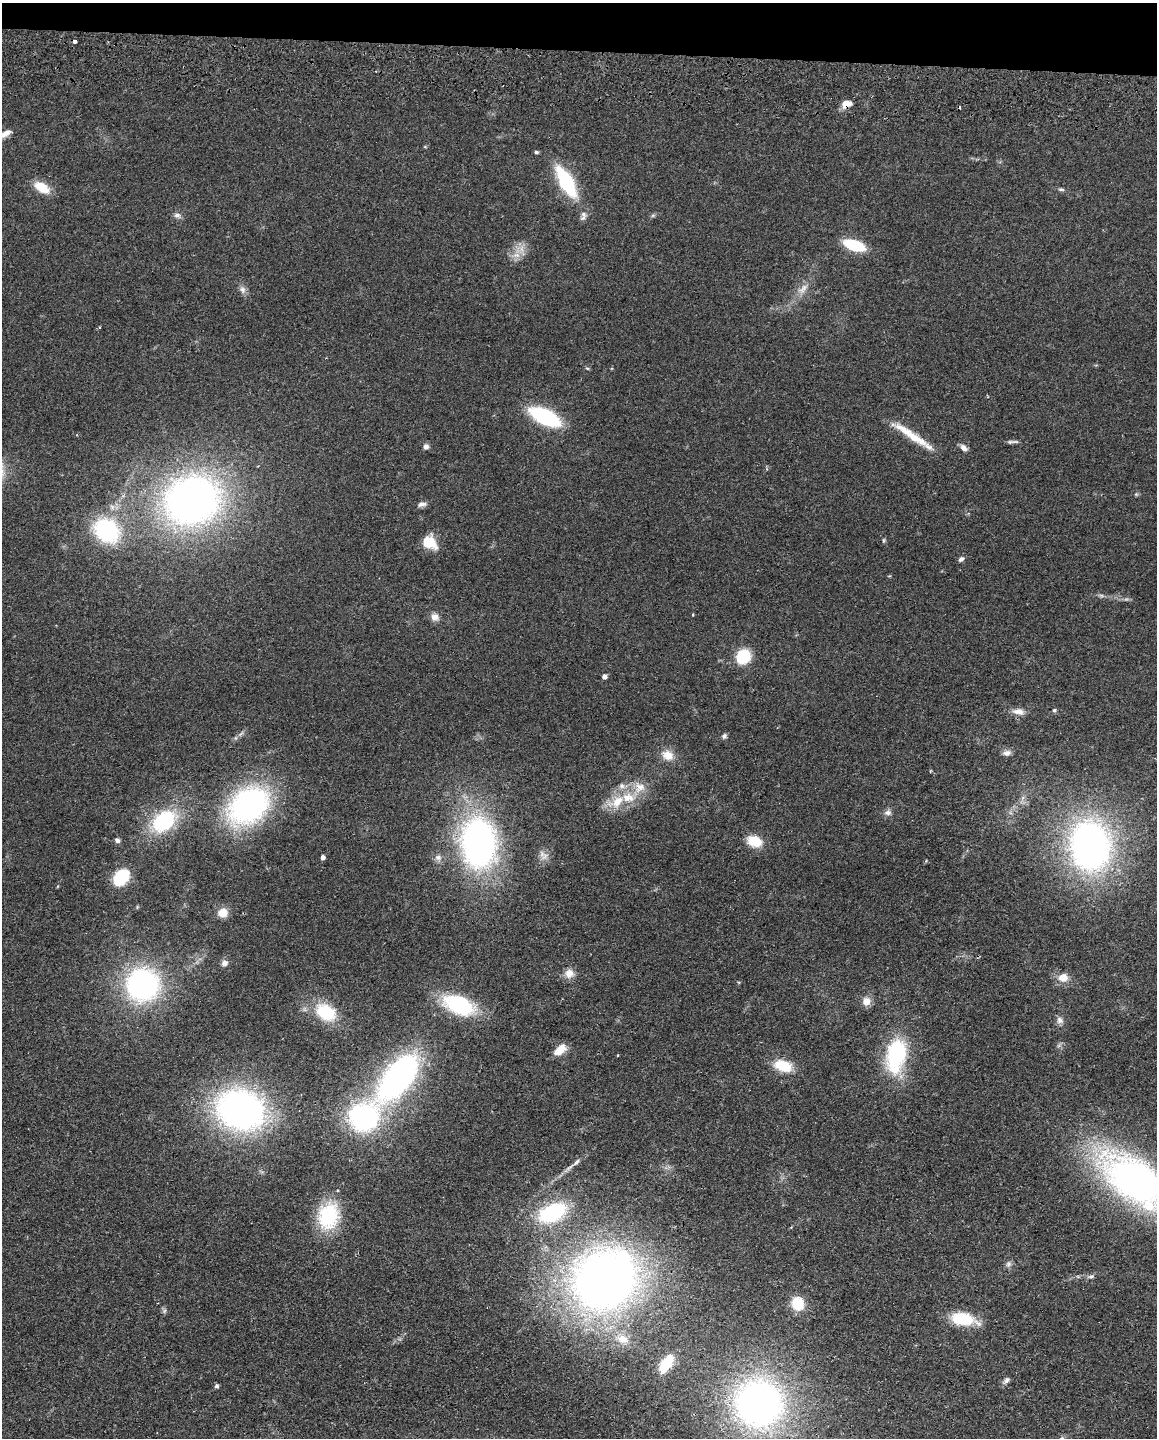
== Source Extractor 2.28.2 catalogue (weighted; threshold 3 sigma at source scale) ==
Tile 2 of 4 x 3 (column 2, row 1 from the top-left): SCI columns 1163-2317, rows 3039-4474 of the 4634 x 4751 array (HDU 1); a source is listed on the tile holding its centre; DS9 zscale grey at full resolution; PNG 1159 x 1440 px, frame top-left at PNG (2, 3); no overlay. Shown black and unused: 3% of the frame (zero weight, under 2 of 3 exposures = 3% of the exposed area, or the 3 px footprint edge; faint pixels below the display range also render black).
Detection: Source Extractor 2.28.2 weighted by HDU 2 'WHT'; one run over the whole footprint, this tile lists its part. Background 0.122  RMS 0.0096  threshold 0.0434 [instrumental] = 3 sigma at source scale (4.5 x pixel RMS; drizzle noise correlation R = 1.50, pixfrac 1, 0.05/0.05 arcsec/px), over >= 5 px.
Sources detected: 87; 1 inside a brighter object's white glare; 2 cosmic-ray / hot-pixel residue — not listed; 4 inside a brighter listed object's ellipse — not listed separately; the other 80 listed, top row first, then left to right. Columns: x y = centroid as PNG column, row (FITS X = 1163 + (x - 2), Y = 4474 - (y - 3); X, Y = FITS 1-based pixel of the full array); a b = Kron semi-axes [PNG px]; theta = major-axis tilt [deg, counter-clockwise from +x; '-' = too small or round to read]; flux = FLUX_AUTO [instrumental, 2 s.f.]
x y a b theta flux
847 104 13 9 15 8.5
5 134 17 7 28 8
425 147 5 3 - 0.82
536 152 5 4 - 1.9
566 182 27 11 -60 90
42 187 19 10 -30 18
1061 189 9 4 -1 1.9
583 214 11 8 -44 4.7
177 215 11 7 -11 3.7
653 215 6 4 19 1.4
854 245 16 8 -19 52
516 255 12 7 0 7.1
803 289 19 8 47 9.5
242 290 11 8 -69 4.6
587 368 5 4 - 1.2
545 417 25 12 -27 100
912 436 60 8 -34 27
1011 442 13 4 9 2.5
426 446 7 6 - 3.6
964 448 10 6 -41 4.5
1136 494 6 4 -42 1.3
192 500 53 44 19 480
422 504 12 6 7 3.8
106 530 30 25 -38 91
883 540 7 3 82 1.2
429 542 15 12 -40 21
961 559 8 5 46 2.8
1101 595 7 4 -1 1.9
693 615 3 2 - 0.99
435 617 10 9 - 6.1
743 657 12 10 50 43
604 677 5 4 - 4.2
1054 710 5 4 - 1.5
1018 712 17 9 -7 7.6
724 736 7 6 - 2.3
1007 753 11 7 6 4.4
668 755 16 12 -26 13
639 787 18 16 13 16
617 802 26 14 30 26
248 805 37 27 39 250
888 812 10 8 10 4
164 821 30 20 39 75
117 840 7 6 - 2.7
754 841 14 10 -19 26
478 843 44 30 -86 350
1090 846 46 37 -84 390
545 856 14 8 39 6.5
322 857 4 4 - 4.3
438 857 9 8 - 4.6
121 877 18 13 49 38
223 913 12 11 - 11
224 963 9 7 16 4.2
569 973 12 12 - 8.5
1063 978 12 10 4 11
143 985 26 26 - 210
866 1001 11 11 - 7.5
459 1005 30 16 -23 91
326 1012 24 17 -32 44
1060 1020 10 8 -48 4.3
560 1050 14 7 40 16
896 1054 36 20 80 93
618 1055 3 2 - 0.83
783 1066 19 12 -16 28
398 1078 52 25 51 280
240 1110 41 33 -19 360
569 1168 24 5 38 6.8
1135 1180 66 36 -36 470
552 1213 28 16 25 91
328 1216 27 21 75 70
1008 1264 9 7 66 3.1
1091 1276 10 5 9 2.7
605 1280 60 55 27 650
798 1303 13 11 -73 27
164 1311 6 5 - 1.9
963 1319 26 12 -10 41
622 1339 19 11 -18 12
665 1365 18 9 57 25
1006 1380 11 6 45 3.3
216 1386 5 4 - 2.3
758 1404 38 38 - 440
Overlapping masked pixels (flux is a lower limit): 1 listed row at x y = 847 104
Isophote crosses this tile's border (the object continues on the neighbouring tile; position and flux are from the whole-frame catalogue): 2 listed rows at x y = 5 134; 1135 1180